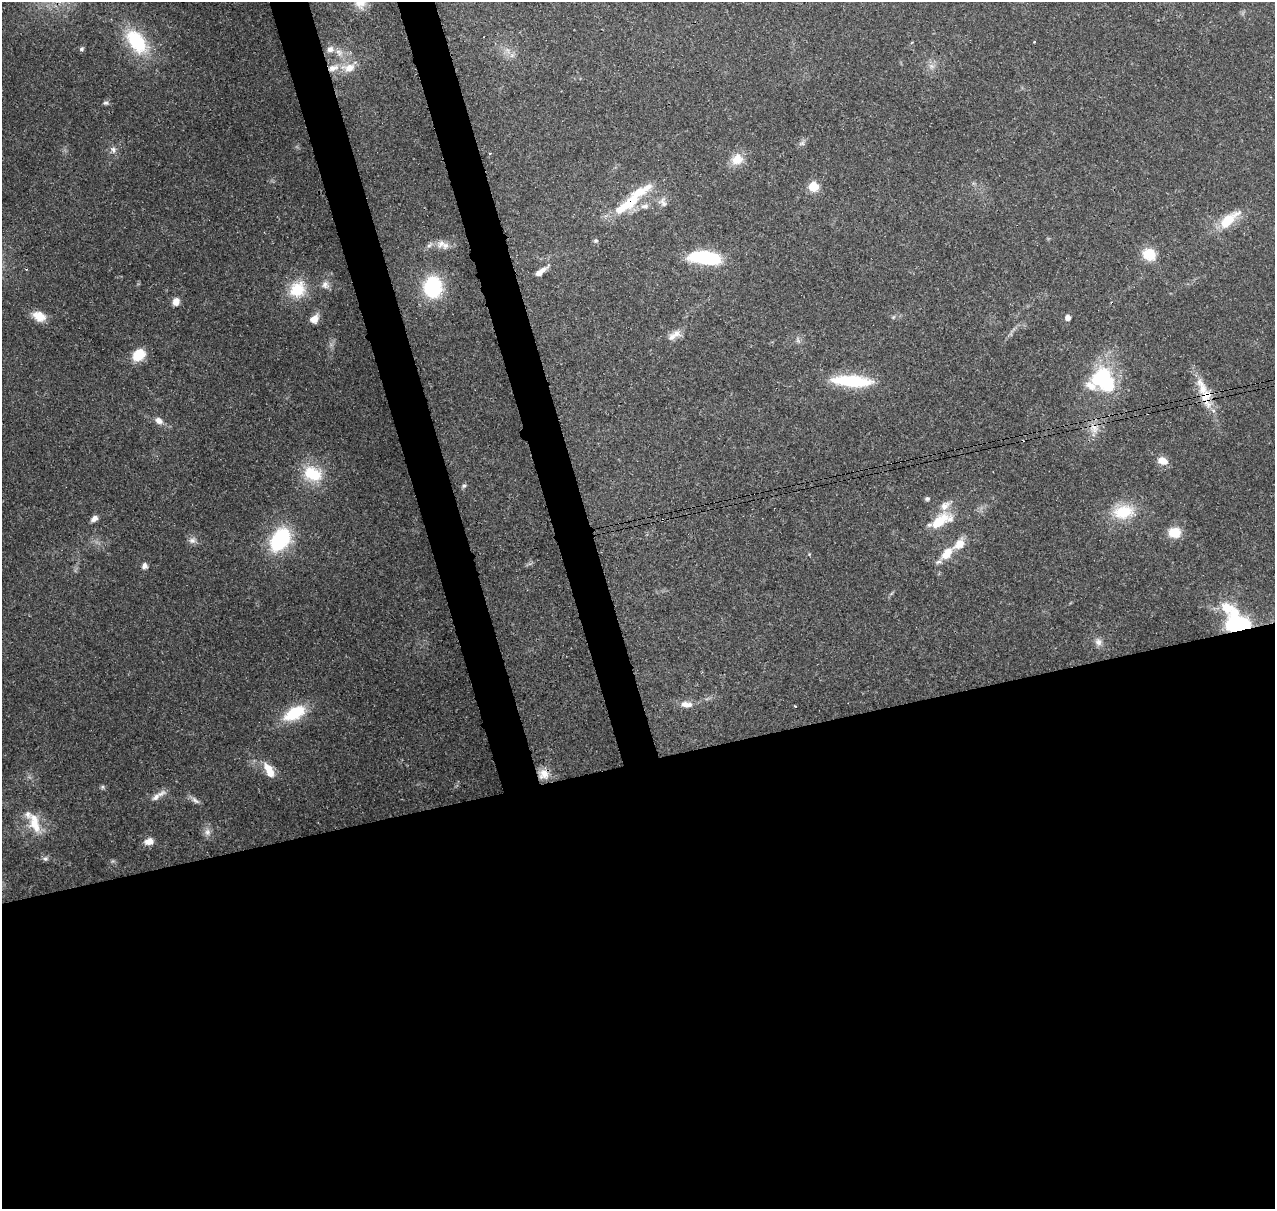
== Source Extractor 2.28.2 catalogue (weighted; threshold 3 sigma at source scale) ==
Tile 15 of 4 x 4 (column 3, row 4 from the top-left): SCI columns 2662-3934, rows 131-1337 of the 5323 x 5039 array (HDU 1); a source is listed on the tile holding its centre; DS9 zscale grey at full resolution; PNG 1277 x 1211 px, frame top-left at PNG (2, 2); no overlay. Shown black and unused: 41% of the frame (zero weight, under 3 of 4 exposures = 8% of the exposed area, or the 3 px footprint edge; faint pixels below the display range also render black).
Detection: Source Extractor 2.28.2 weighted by HDU 2 'WHT'; one run over the whole footprint, this tile lists its part. Background 0.0758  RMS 0.0035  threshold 0.0156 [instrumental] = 3 sigma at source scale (4.5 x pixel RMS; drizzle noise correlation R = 1.50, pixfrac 1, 0.0396/0.0396 arcsec/px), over >= 5 px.
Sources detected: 79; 1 too faint to see at this stretch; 1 inside a brighter object's white glare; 1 cosmic-ray / hot-pixel residue — not listed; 12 inside a brighter listed object's ellipse — not listed separately; the other 64 listed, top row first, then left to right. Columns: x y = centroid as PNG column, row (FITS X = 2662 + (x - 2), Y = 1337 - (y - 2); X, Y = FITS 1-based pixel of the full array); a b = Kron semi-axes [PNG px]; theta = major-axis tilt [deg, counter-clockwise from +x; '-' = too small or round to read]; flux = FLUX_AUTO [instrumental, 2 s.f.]
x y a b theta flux
360 2 16 16 - 5.2
137 41 33 19 -52 21
82 49 7 5 37 0.68
339 53 13 9 -54 3.1
931 66 8 5 -12 1.2
349 68 20 12 23 6.2
106 103 7 5 -12 0.76
802 143 7 4 18 0.8
113 150 9 7 -77 1.4
490 153 3 3 - 0.5
737 159 17 14 37 5
813 186 6 5 - 19
663 202 14 9 -48 2.2
627 204 43 13 37 16
1228 219 30 12 40 9.9
596 240 6 6 - 0.69
441 243 14 9 60 2.6
429 245 11 6 48 1.3
1149 254 16 14 -26 7.1
705 257 25 10 -6 39
541 271 17 6 38 3.3
325 284 10 9 - 1.9
433 287 19 15 89 30
297 289 23 21 50 12
176 302 8 7 - 2.8
39 316 17 11 -25 4.7
1068 318 5 4 - 2.8
314 319 11 8 43 3.1
676 334 13 10 38 2.7
138 355 12 9 41 9.9
1103 377 38 15 -63 24
852 381 48 13 -3 19
1091 386 27 12 -15 5.5
1202 387 59 11 -69 8.4
159 421 11 7 -31 2.1
1094 428 14 11 -87 3.9
1162 461 12 9 -17 3.3
312 474 25 19 -23 13
464 486 6 6 - 0.77
927 499 6 5 - 0.72
945 506 16 10 39 3.2
1123 512 30 18 9 12
94 518 8 6 36 1.9
940 521 28 11 29 12
1175 532 13 11 -2 6.5
192 540 11 9 15 1.7
280 540 25 17 55 29
947 553 19 10 50 6.1
809 554 4 4 - 0.33
145 566 5 5 - 2
1237 624 23 18 -10 33
1098 642 11 9 -71 1.9
686 704 16 8 -8 3.1
795 706 3 3 - 0.36
294 713 29 15 28 14
268 768 20 10 -52 4.3
543 774 14 14 - 4.4
102 787 6 5 - 0.61
158 795 25 7 33 2.9
195 800 14 6 -37 1.5
35 823 30 13 -72 8.2
207 832 10 9 - 1.9
149 841 10 7 14 3.2
45 858 8 7 - 0.94
Overlapping masked pixels (flux is a lower limit): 4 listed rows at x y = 627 204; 1202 387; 1237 624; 543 774
Isophote crosses this tile's border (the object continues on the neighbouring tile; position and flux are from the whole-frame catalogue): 1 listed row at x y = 360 2